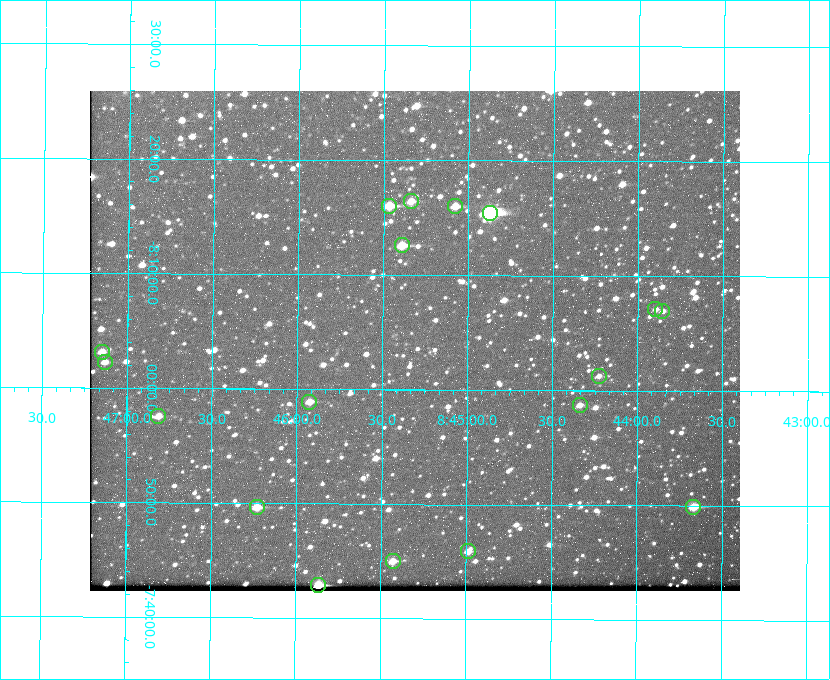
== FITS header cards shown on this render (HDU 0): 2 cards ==
NAXIS1  =                  650 / Width of table row in bytes
NAXIS2  =                  500 / Number of rows in table

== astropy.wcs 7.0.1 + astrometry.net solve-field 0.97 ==
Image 650 x 500 px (HDU 0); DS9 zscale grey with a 90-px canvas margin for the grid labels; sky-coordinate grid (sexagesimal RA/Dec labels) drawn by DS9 from the SOLVED WCS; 18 Tycho-2 reference stars matched to detected sources circled (green)
Header WCS: none
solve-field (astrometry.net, Tycho-2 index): SOLVED blind (the file carries no WCS)
Solved WCS: RA---TAN-SIP/DEC--TAN-SIP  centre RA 08:45:19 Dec -08:04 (131.33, -8.07 deg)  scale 5.24 arcsec/px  FOV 56.8' x 43.6'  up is +180 deg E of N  parity flipped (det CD > 0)
(file carries no celestial WCS; the grid is the blind solution)
Tycho-2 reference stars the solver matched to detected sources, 18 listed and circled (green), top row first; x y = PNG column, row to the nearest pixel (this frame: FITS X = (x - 90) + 1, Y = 500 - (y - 91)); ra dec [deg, ICRS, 3 dp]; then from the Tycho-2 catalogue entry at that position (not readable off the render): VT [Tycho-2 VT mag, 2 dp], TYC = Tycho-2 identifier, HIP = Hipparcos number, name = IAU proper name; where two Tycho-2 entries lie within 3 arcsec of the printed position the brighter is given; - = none
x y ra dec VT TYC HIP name
411 201 131.335 -8.274 10.98 5442-594-1 - -
389 206 131.367 -8.267 10.01 5442-454-1 - -
455 206 131.270 -8.267 10.78 5442-693-1 - -
490 213 131.219 -8.257 7.68 5442-1112-1 42924 -
402 245 131.348 -8.210 9.85 5442-617-1 - -
655 309 130.974 -8.119 12.03 5442-588-1 - -
662 311 130.964 -8.116 12.42 5442-381-1 - -
102 352 131.787 -8.052 11.26 5442-527-1 - -
105 362 131.783 -8.038 11.46 5442-45-1 - -
599 376 131.057 -8.021 12.20 5442-277-1 - -
309 402 131.481 -7.982 10.84 5442-1444-1 - -
580 405 131.085 -7.979 12.05 5442-273-1 - -
158 416 131.703 -7.959 11.45 5442-1027-1 - -
257 507 131.557 -7.828 10.76 5442-1179-1 - -
693 507 130.917 -7.832 10.58 5442-498-1 - -
468 551 131.247 -7.766 11.19 5442-426-1 - -
393 561 131.357 -7.750 10.86 5442-458-1 - -
318 585 131.466 -7.715 9.32 5442-1286-1 43006 -